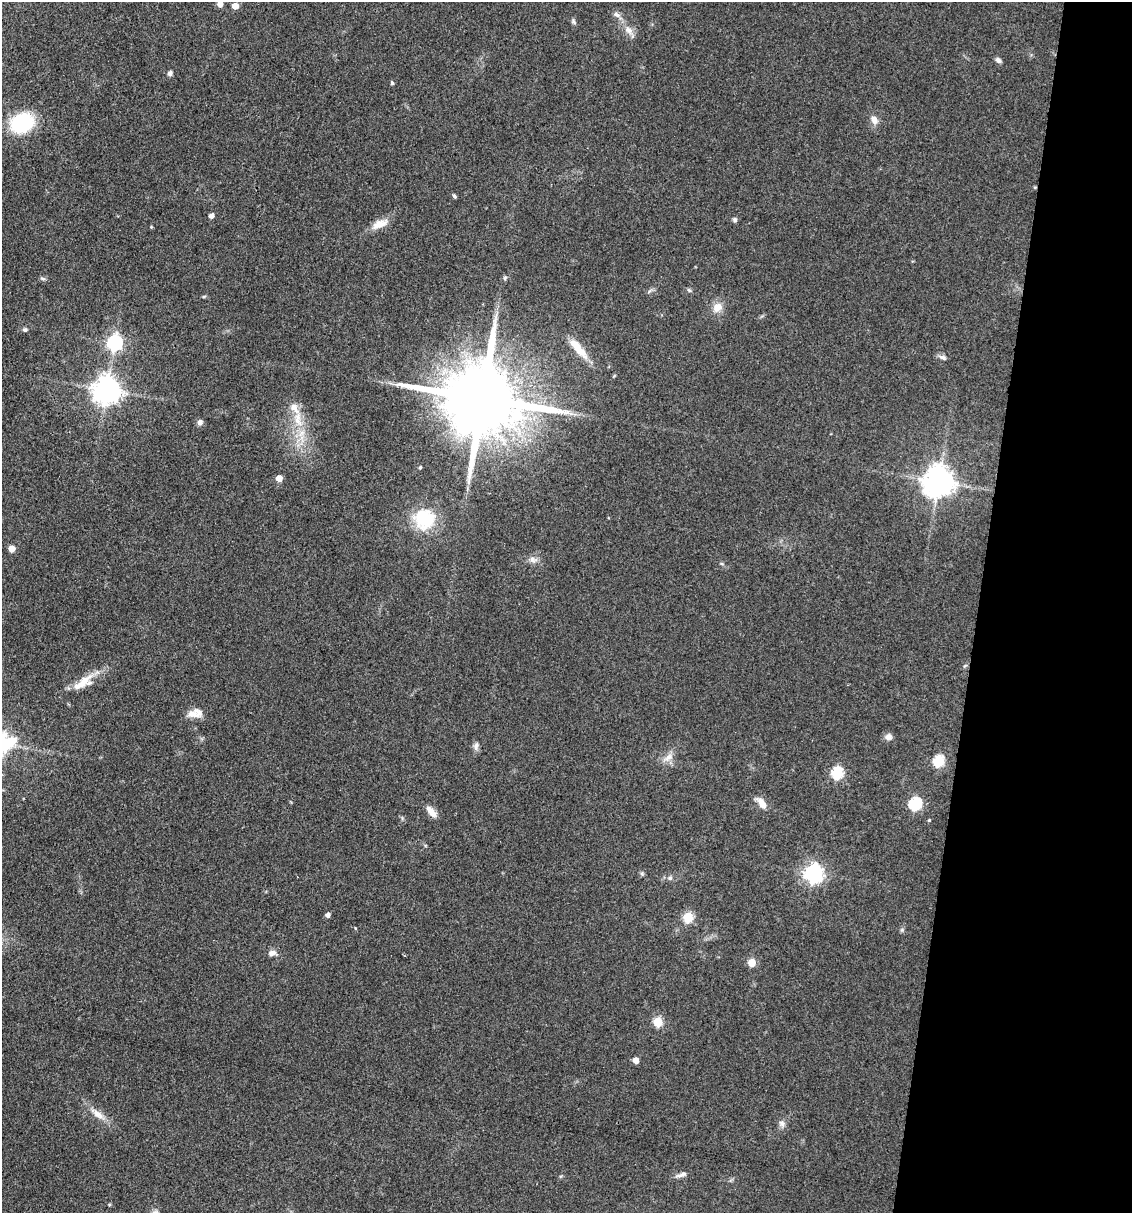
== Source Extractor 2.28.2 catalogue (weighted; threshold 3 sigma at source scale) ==
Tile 8 of 4 x 4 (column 4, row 2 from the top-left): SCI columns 3625-4754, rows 2426-3636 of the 4873 x 4848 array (HDU 1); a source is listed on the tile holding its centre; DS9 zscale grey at full resolution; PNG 1134 x 1215 px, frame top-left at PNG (2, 2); no overlay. Shown black and unused: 14% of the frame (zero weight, under 3 of 4 exposures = <1% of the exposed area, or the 3 px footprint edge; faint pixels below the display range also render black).
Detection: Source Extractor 2.28.2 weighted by HDU 2 'WHT'; one run over the whole footprint, this tile lists its part. Background 0.149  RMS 0.0071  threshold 0.032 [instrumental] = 3 sigma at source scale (4.5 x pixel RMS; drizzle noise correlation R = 1.50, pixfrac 1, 0.05/0.05 arcsec/px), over >= 5 px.
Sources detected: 61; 2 inside a brighter listed object's ellipse — not listed separately; the other 59 listed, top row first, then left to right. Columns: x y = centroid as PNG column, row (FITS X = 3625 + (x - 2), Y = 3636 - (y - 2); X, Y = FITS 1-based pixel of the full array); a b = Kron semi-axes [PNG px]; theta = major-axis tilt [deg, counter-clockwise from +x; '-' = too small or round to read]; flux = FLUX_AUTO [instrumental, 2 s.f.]
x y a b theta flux
220 4 5 5 - 4.4
235 6 5 5 - 8.6
617 15 11 5 -32 2.7
573 21 10 3 -75 1.3
629 30 13 9 -40 5.4
998 60 8 5 -37 2.1
170 73 6 5 - 1.8
392 83 4 4 - 1
874 120 11 8 -66 4.6
22 123 19 15 26 55
454 196 5 4 - 1.2
211 216 5 4 - 3.6
735 220 6 6 - 1.5
380 224 24 10 23 8.2
151 227 4 3 - 0.64
505 278 6 5 - 1.2
43 279 8 3 -19 1.2
689 290 6 5 - 1.2
204 296 6 3 20 0.78
717 307 12 10 46 7.2
25 330 6 6 - 1.5
115 343 7 6 - 160
578 348 32 9 -50 14
942 357 11 5 -21 2.3
107 390 8 8 - 860
483 399 24 18 -12 11000
298 419 25 10 -81 15
200 422 8 7 - 2.2
420 467 5 3 - 0.95
279 478 5 4 - 8.7
939 481 9 9 - 1100
424 519 26 24 -12 35
12 549 5 5 - 9.5
533 560 12 7 -22 3.7
83 682 28 13 37 13
192 714 17 11 2 6.6
888 737 9 8 - 3.5
476 746 11 6 79 2.7
668 757 15 7 39 4.9
939 761 6 6 - 56
837 773 6 6 - 70
762 804 15 7 -56 6.4
915 804 6 6 - 80
431 811 17 7 -51 5.3
929 820 4 4 - 0.76
813 873 7 7 - 330
642 874 6 5 - 1.2
670 878 5 5 - 1.5
328 915 5 4 - 2.5
688 917 6 6 - 31
355 928 4 3 - 0.59
902 930 6 5 - 1.2
272 953 11 8 10 3.2
752 963 5 5 - 19
658 1022 5 5 - 32
636 1060 5 4 - 6.7
97 1114 24 8 -35 8.1
782 1123 9 7 -54 2.7
681 1175 17 5 17 2.9
Isophote crosses this tile's border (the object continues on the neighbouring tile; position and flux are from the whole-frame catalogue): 1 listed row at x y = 220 4